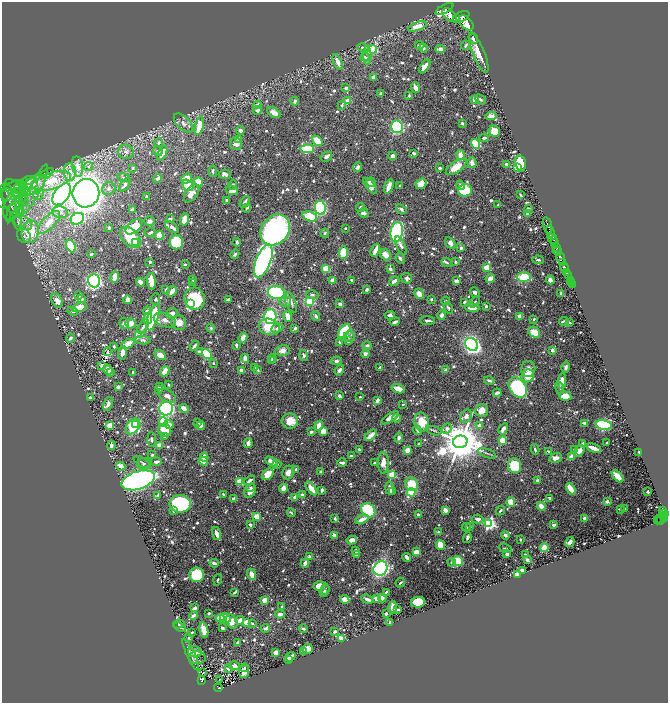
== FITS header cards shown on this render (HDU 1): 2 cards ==
NAXIS1  =                 1332
NAXIS2  =                 1401

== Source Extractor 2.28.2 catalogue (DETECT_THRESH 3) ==
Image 1332 x 1401 px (HDU 1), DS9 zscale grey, zoomed out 1/2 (1 PNG px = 2 x 2 image px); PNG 670 x 705 px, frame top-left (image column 1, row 1401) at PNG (2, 2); each listed source drawn as its Kron ellipse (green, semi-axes under 4 px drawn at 4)
Background 0.6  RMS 0.009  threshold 0.027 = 3 sigma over >= 5 px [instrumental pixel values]
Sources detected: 1089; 31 cannot appear on this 1/2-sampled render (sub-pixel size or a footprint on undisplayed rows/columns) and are neither listed nor drawn; of the other 1058, the 500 brightest by FLUX_AUTO listed and drawn (558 fainter detections omitted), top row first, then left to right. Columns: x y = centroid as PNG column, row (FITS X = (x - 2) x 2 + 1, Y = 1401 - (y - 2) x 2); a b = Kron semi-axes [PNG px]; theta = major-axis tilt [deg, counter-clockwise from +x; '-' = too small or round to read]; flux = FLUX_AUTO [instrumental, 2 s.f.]
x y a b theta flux
445 9 10 4 27 4800
449 15 8 5 -41 3700
461 17 9 5 27 5100
466 23 9 5 -45 4600
417 26 9 4 19 25
473 38 6 3 -72 6.8
420 45 5 3 - 8.1
465 45 5 3 - 3.7
363 48 6 3 -14 5.1
423 48 4 4 - 4.8
373 49 4 3 - 140
440 49 5 4 - 7.7
479 53 21 6 -68 28
367 56 9 4 -87 5.3
365 57 4 3 - 3.7
338 62 8 3 -66 16
424 66 8 3 54 25
373 77 3 2 - 8.5
346 88 3 2 - 8.7
415 88 5 2 - 16
381 94 3 3 - 7.5
409 96 3 3 - 3.2
480 99 6 3 -41 3.3
475 100 4 3 - 22
295 101 4 3 - 6.7
348 101 3 3 - 28
257 105 4 3 - 8.4
342 105 4 4 - 3.3
257 110 5 4 - 6.5
274 113 7 4 -32 15
491 116 6 4 5 7.8
183 123 12 6 -44 9.2
462 123 3 3 - 3.6
199 126 9 4 77 45
397 127 6 5 - 290
240 130 4 3 - 5.4
494 131 6 5 - 30
484 138 5 3 - 4.4
238 139 4 3 - 5.6
317 141 6 4 -42 52
159 143 4 3 - 3.9
236 144 6 6 - 12
476 144 5 4 - 90
307 149 7 4 -4 110
158 151 5 3 - 4.2
126 152 8 7 - 8.1
162 153 8 3 63 19
414 153 4 3 - 4.4
460 155 5 3 - 17
392 156 4 4 - 8.1
326 157 6 4 30 5
472 163 5 4 - 10
520 163 8 5 -75 39
506 164 3 2 - 4.8
78 166 10 5 -82 18
88 166 5 3 - 2.9
358 167 5 3 - 5.1
456 167 12 5 35 38
133 168 3 3 - 3.2
440 168 3 2 - 3.6
518 168 4 3 - 54
213 171 6 3 -87 3.4
70 172 9 6 88 15
46 174 8 4 29 3.8
225 174 6 4 -3 9.5
123 178 6 3 -22 3.6
158 178 4 4 - 6.7
186 179 6 5 - 25
28 181 7 4 16 8.3
51 181 20 8 18 47
199 182 4 3 - 52
371 182 5 4 - 8.8
30 184 7 5 25 17
421 184 6 5 - 32
34 185 12 8 40 20
125 185 8 3 55 6.5
188 185 6 4 -52 65
232 185 5 4 - 3.2
460 185 5 3 - 7.2
370 186 10 4 -50 8
389 186 7 3 69 25
400 186 3 2 - 3.1
13 188 10 7 -39 11
20 188 7 6 - 7.7
35 189 27 5 64 24
109 189 7 6 - 5.8
232 190 6 4 -19 18
465 190 7 6 - 58
26 191 5 3 - 3.1
6 192 9 6 -76 7
86 193 14 13 - 1800
192 193 10 6 53 20
11 194 17 10 41 23
38 194 6 5 - 5.2
62 194 12 7 56 760
520 195 4 2 - 2.9
146 196 2 2 - 5.2
18 197 13 4 -83 14
21 197 10 5 -52 12
9 200 13 6 -74 12
227 200 3 3 - 3.7
245 202 6 3 57 5.5
498 205 2 2 - 3.1
12 206 15 7 74 19
360 207 4 4 - 3.8
246 208 5 3 - 3
320 208 7 5 -81 290
133 209 4 3 - 4.9
401 209 6 3 -38 4.8
529 209 4 3 - 3.3
14 210 13 5 65 10
60 212 8 5 -9 7.6
18 213 6 3 24 4
363 213 5 3 - 9.6
527 214 4 3 - 5
310 216 7 5 -20 61
77 219 7 5 26 180
170 219 4 2 - 4
184 219 6 4 73 22
21 221 13 6 -36 13
149 221 5 5 - 7.5
49 222 15 6 46 23
18 223 7 3 -86 3.8
547 225 8 2 -73 1400
134 227 10 5 40 57
172 227 8 3 -37 9.1
109 228 3 3 - 4
345 228 2 2 - 3.1
275 230 16 13 51 630
30 232 11 8 81 61
150 232 6 3 24 4.9
397 232 10 6 81 270
550 232 6 2 -70 1400
325 233 4 3 - 3.1
159 235 4 3 - 39
24 236 8 6 -57 5.6
130 237 12 8 -45 89
553 239 5 4 - 340
176 242 7 6 - 94
237 242 4 3 - 6.1
136 243 3 3 - 110
450 243 6 4 -57 10
554 243 3 3 - 1100
71 246 6 4 -65 48
401 246 10 4 -65 6.7
557 247 3 2 - 400
461 248 4 3 - 4.7
375 250 7 3 68 24
558 251 4 3 - 550
344 253 6 4 84 47
91 254 3 2 - 4.4
235 254 5 3 - 4.4
385 255 6 5 - 18
560 257 6 2 -73 2700
400 258 5 3 - 4.6
538 260 6 3 -2 4.4
263 261 17 7 68 1000
150 262 2 2 - 5.3
447 262 5 3 - 3.1
455 262 3 2 - 3.4
563 263 2 2 - 360
185 265 3 2 - 3.6
487 267 4 3 - 30
564 267 4 3 - 1400
326 269 4 4 - 32
390 269 3 3 - 5.4
566 272 3 2 - 260
568 276 2 1 - 180
115 277 5 2 - 25
524 277 7 5 -1 59
407 278 5 5 - 6.5
193 279 4 3 - 5.2
490 279 5 3 - 15
333 280 4 3 - 21
352 280 3 3 - 4.2
550 280 4 3 - 13
570 280 2 1 - 40
94 281 6 6 - 610
151 281 8 3 -84 43
394 281 5 3 - 13
456 281 4 3 - 10
140 282 4 3 - 13
571 282 2 1 - 18
192 283 3 3 - 3
572 285 2 1 - 17
367 289 3 3 - 4.4
166 290 4 3 - 3.3
172 291 6 3 59 17
276 292 8 6 -11 150
475 292 5 4 - 6.8
561 293 3 2 - 6.7
419 294 5 4 - 15
312 295 6 4 -13 3.6
79 296 3 2 - 4.2
82 299 4 3 - 5.2
155 299 6 4 82 3.9
195 299 11 10 - 110
228 299 4 2 - 7.2
431 299 3 2 - 3.3
57 300 7 5 -62 15
128 300 4 4 - 15
310 301 4 4 - 71
446 301 4 3 - 3.7
285 302 6 5 - 7.1
291 302 11 5 -71 11
464 302 4 3 - 3
475 302 6 3 49 3.1
190 304 3 3 - 98
340 304 3 3 - 9.4
486 306 3 3 - 4
79 307 7 4 20 24
448 308 6 4 -60 4.5
472 308 7 3 -3 16
73 311 5 4 - 3.6
147 311 4 3 - 7.7
172 313 6 5 - 11
390 315 5 4 - 6.2
442 315 5 4 - 5.8
316 316 5 3 - 6
520 316 3 3 - 18
153 317 13 5 71 130
270 317 7 6 - 150
288 317 5 3 - 28
148 319 6 3 76 22
534 319 2 2 - 3.4
165 320 11 6 -20 14
427 320 8 2 -3 4.4
564 321 5 2 - 7.1
179 322 7 7 - 21
395 322 5 2 - 6.9
570 322 4 2 - 3.2
124 324 5 4 - 8
131 324 5 5 - 15
143 326 8 4 58 6.2
269 327 10 8 -16 50
211 328 4 4 - 3.6
277 328 6 4 26 5.6
295 328 3 3 - 3.8
344 331 8 4 51 150
534 332 6 5 - 30
138 335 3 3 - 90
349 337 6 5 - 5.5
70 338 4 3 - 6.5
243 338 5 3 - 19
143 340 8 4 -4 5.2
348 341 4 3 - 4.1
339 342 4 2 - 3.1
128 344 7 4 23 27
472 344 7 6 - 640
236 345 4 2 - 6
367 345 4 3 - 4
194 346 6 2 51 6
114 347 2 2 - 3.2
282 350 7 5 12 14
552 350 4 3 - 7
107 352 4 2 - 3.2
199 352 4 3 - 6.5
122 353 7 4 85 18
207 354 5 3 - 130
365 354 4 4 - 7
160 355 6 3 -33 21
304 355 5 3 - 4.4
245 358 4 3 - 13
272 359 4 3 - 6.5
271 361 4 2 - 5
336 361 5 4 - 6.8
213 363 2 2 - 5.1
102 366 3 2 - 7.4
255 367 3 3 - 7.5
566 367 5 3 - 5.5
379 368 3 2 - 5.5
528 369 8 7 - 12
108 370 5 3 - 22
258 370 4 3 - 3.1
339 370 5 4 - 6.2
446 370 3 3 - 9
165 371 5 3 - 31
242 371 3 3 - 12
133 372 3 2 - 3.3
110 373 4 2 - 3.4
528 376 6 6 - 39
489 380 5 3 - 4.1
562 381 8 4 83 14
168 385 2 2 - 4.1
118 387 3 3 - 8.1
160 387 3 3 - 9
518 387 11 8 -54 230
560 388 6 3 -71 3
159 389 4 4 - 3.3
398 389 7 4 -21 26
497 393 4 3 - 8.1
167 396 10 5 -29 9.7
340 396 4 2 - 5.4
565 396 6 4 -6 24
360 397 3 2 - 3.1
91 398 3 2 - 10
377 401 3 2 - 11
108 404 7 3 69 9.2
403 405 2 2 - 3
184 408 5 3 - 14
166 409 7 6 - 640
481 410 6 6 - 19
466 416 7 5 57 11
390 418 10 3 34 18
396 418 4 3 - 10
290 421 8 7 - 29
163 422 5 4 - 55
198 422 3 2 - 3
421 422 10 7 -76 45
585 423 3 3 - 6.9
169 424 4 3 - 12
110 425 4 3 - 31
135 425 3 2 - 45
479 425 4 3 - 10
604 425 8 5 -15 210
133 426 9 6 51 170
201 426 4 3 - 18
319 426 5 4 - 22
447 429 5 4 - 8
503 429 6 3 58 11
165 430 7 6 - 42
417 430 5 3 - 6.7
323 431 4 3 - 28
434 431 8 4 -18 3.9
311 432 3 2 - 5.9
371 435 7 3 42 22
165 437 3 3 - 3
399 438 5 3 - 4.7
152 439 7 3 -87 4.6
502 440 3 3 - 59
460 442 7 6 - 8600
248 443 5 3 - 13
607 443 2 2 - 3
419 444 2 2 - 5
583 444 3 2 - 8.9
111 445 4 3 - 7
159 445 4 3 - 16
594 448 8 2 -22 27
359 449 3 3 - 3.2
535 449 5 2 - 3.6
575 449 4 3 - 6.7
407 450 3 3 - 19
548 451 4 2 - 3.9
579 451 6 4 55 15
639 452 3 2 - 3
487 453 9 3 -19 4
152 455 4 3 - 3.7
351 456 3 2 - 3.5
204 457 4 3 - 20
571 457 3 3 - 12
556 458 6 5 - 14
203 461 4 3 - 21
142 462 10 3 -31 4
156 462 5 3 - 8.5
271 462 6 3 -33 16
342 463 5 2 - 7.4
374 463 2 2 - 4.2
383 463 11 5 89 18
144 464 6 6 - 5.4
277 465 4 4 - 2.9
121 466 5 2 - 24
515 466 7 6 - 65
296 469 3 2 - 5.3
320 471 3 3 - 3
288 472 7 5 68 12
268 474 6 4 43 22
392 475 3 3 - 92
618 476 7 3 -48 42
138 480 17 9 17 690
250 480 6 3 36 9.2
538 481 2 2 - 11
240 482 4 3 - 47
412 484 7 6 - 50
251 488 3 2 - 3.7
283 488 4 4 - 14
311 488 8 3 -53 19
390 488 7 3 -81 10
571 489 6 3 -56 30
322 490 3 3 - 5.5
250 491 7 5 66 13
392 491 4 3 - 3.9
411 492 4 4 - 64
648 492 3 2 - 4.9
223 494 2 2 - 3
302 495 3 3 - 7
158 496 4 3 - 7
295 497 3 3 - 8.6
234 498 3 2 - 6.6
550 498 3 3 - 3.2
607 501 2 2 - 22
511 502 5 4 - 44
180 504 10 9 - 220
541 506 5 3 - 23
620 509 3 2 - 3
625 509 2 2 - 4.3
368 510 8 6 -45 120
445 510 4 3 - 12
663 510 3 2 - 150
173 511 4 3 - 3.5
500 511 5 2 - 3.7
291 513 4 2 - 3.9
663 513 3 2 - 220
418 514 2 2 - 9.7
257 517 3 3 - 32
662 518 8 4 41 210
665 518 4 2 - 460
335 519 4 3 - 3
362 519 7 3 26 17
478 519 6 4 -5 6.9
585 519 3 3 - 15
659 519 2 2 - 43
661 520 3 2 - 82
489 523 4 4 - 420
250 525 3 2 - 5.7
554 525 3 2 - 13
466 527 4 3 - 3.2
470 527 4 2 - 3.6
439 532 4 3 - 4.3
217 534 7 3 -71 13
334 535 3 3 - 11
505 535 4 3 - 6.4
467 538 5 3 - 5.6
352 540 5 3 - 14
520 540 2 2 - 4.2
570 542 5 3 - 10
440 545 5 4 - 42
505 548 7 3 -18 4.2
544 548 4 3 - 36
356 551 4 3 - 7.9
416 552 3 3 - 26
357 554 4 3 - 5.7
507 554 3 3 - 6.8
525 555 3 2 - 3.1
309 557 3 3 - 8.8
407 557 4 2 - 7.7
527 560 3 2 - 9.2
458 561 5 5 - 84
452 562 4 3 - 3.7
214 563 4 3 - 8.3
305 563 4 3 - 11
380 568 7 6 - 450
522 570 3 3 - 8.6
252 574 6 3 -66 20
517 574 3 3 - 32
197 575 7 7 - 150
218 580 6 3 73 3
400 583 5 2 - 3
319 586 5 4 - 22
325 589 6 3 83 5.2
235 592 3 2 - 3.4
324 592 2 2 - 3.5
386 592 2 2 - 3.2
382 598 4 3 - 13
367 599 6 3 -24 9.6
376 599 4 3 - 12
264 600 2 2 - 47
345 600 4 4 - 25
418 602 7 5 7 59
282 607 2 2 - 4.8
393 607 6 4 89 13
195 608 3 2 - 14
398 609 2 2 - 3.1
209 613 2 2 - 5.5
280 614 5 3 - 8.3
386 614 3 2 - 4.6
193 615 4 3 - 9.9
220 618 4 3 - 33
225 618 5 4 - 23
240 620 4 3 - 13
232 621 7 5 -64 23
246 622 3 3 - 37
390 622 3 3 - 3.1
252 623 3 3 - 3.9
179 624 6 3 13 3
180 627 6 3 -23 3
222 628 3 2 - 8.5
266 628 4 3 - 9.7
303 629 4 3 - 4
204 630 8 4 -77 35
335 631 3 2 - 5.4
192 632 3 2 - 3.1
189 638 4 2 - 3.2
341 638 4 3 - 23
238 642 3 2 - 4.4
308 649 5 5 - 21
304 651 2 2 - 18
195 652 7 5 -15 14
276 653 4 3 - 21
191 655 17 3 -65 6.8
290 657 5 3 - 13
197 658 8 6 -4 5.7
288 660 4 3 - 14
234 666 5 4 - 12
228 668 2 2 - 16
244 668 4 3 - 2.9
203 672 3 1 - 5.9
244 672 6 5 - 12
201 680 4 3 - 98
220 680 3 1 - 6.6
218 688 4 3 - 65
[558 fainter detections neither listed nor drawn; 31 sub-pixel or undisplayed-footprint detections neither listed nor drawn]